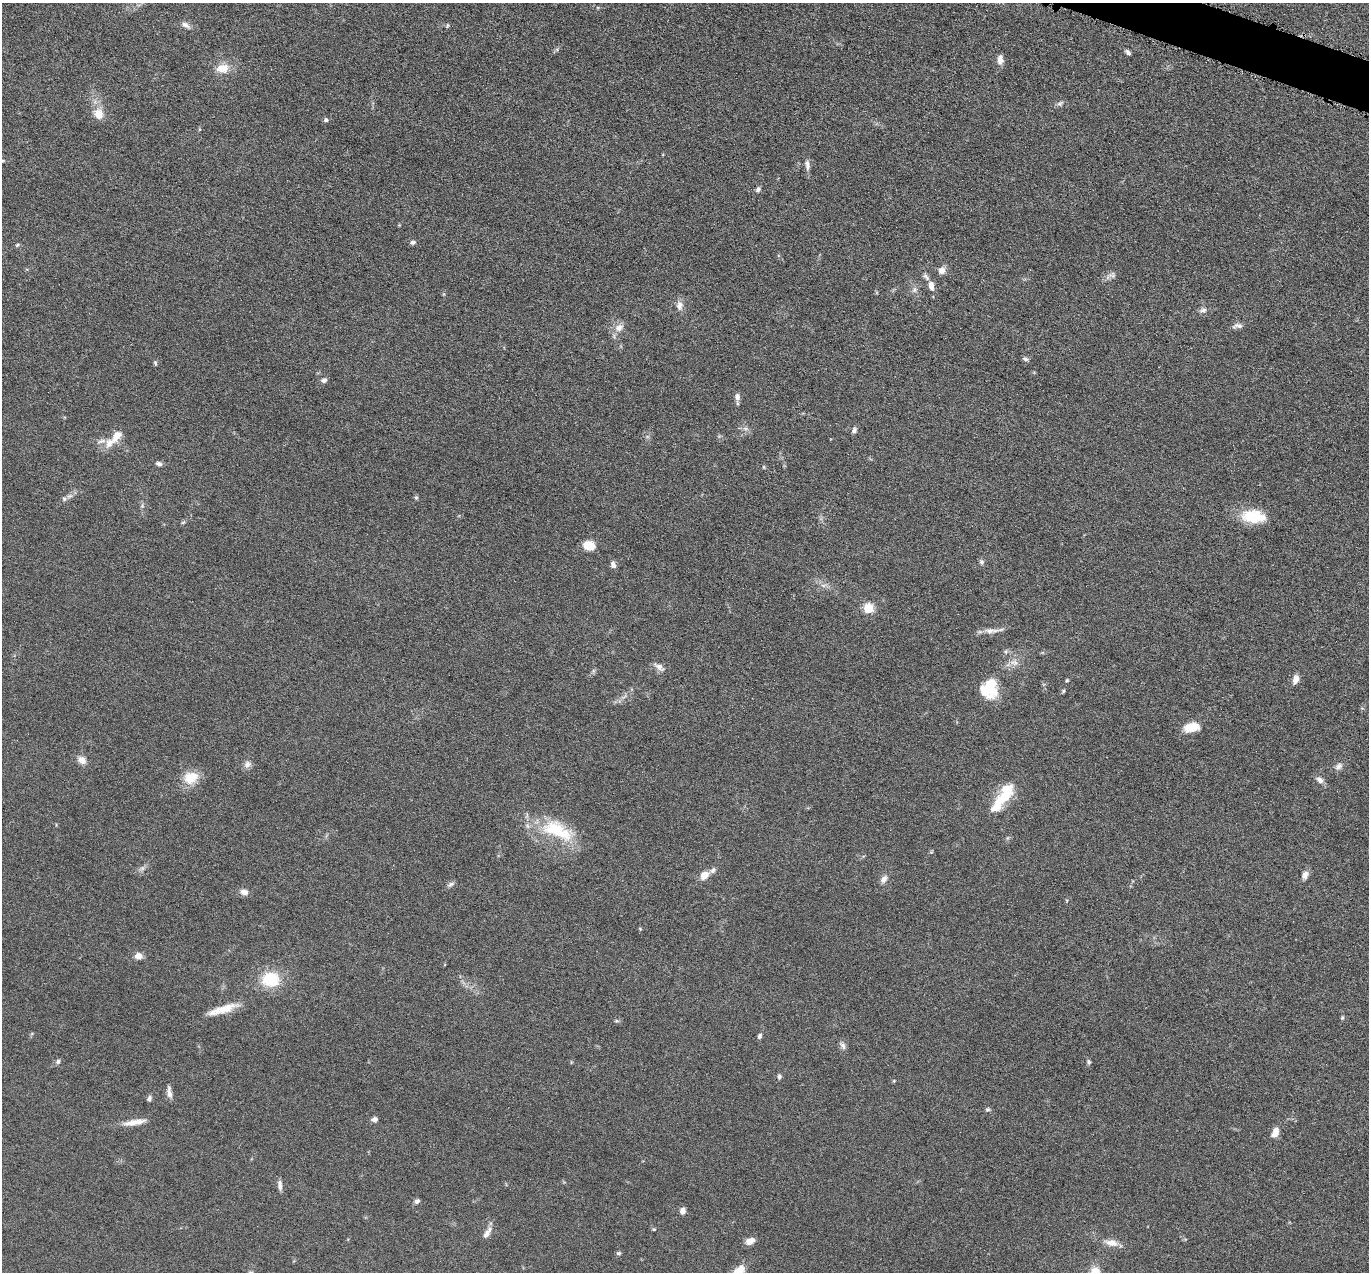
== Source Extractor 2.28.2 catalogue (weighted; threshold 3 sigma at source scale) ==
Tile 10 of 4 x 4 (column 2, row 3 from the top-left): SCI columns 1373-2739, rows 1543-2812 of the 5480 x 5495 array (HDU 1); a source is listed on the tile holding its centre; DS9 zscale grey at full resolution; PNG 1371 x 1274 px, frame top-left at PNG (2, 3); no overlay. Shown black and unused: <1% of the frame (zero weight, under 4 of 8 exposures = <1% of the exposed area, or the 3 px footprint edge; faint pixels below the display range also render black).
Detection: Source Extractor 2.28.2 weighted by HDU 2 'WHT'; one run over the whole footprint, this tile lists its part. Background 0.0445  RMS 0.0037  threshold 0.0153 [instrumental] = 3 sigma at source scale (4.09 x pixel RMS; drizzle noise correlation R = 1.36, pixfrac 0.8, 0.05/0.05 arcsec/px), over >= 5 px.
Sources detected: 89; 3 inside a brighter listed object's ellipse — not listed separately; the other 86 listed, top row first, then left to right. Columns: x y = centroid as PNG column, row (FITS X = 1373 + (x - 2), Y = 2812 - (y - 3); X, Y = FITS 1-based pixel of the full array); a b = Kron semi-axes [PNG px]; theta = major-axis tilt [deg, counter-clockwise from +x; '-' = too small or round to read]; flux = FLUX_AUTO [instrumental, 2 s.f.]
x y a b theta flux
186 25 11 6 -32 1.4
447 26 6 3 71 0.41
1128 52 6 4 -47 0.89
1000 60 12 7 -90 1.9
222 68 16 11 4 4.6
1060 104 8 6 36 0.92
99 114 14 11 -74 4.1
326 120 6 5 - 0.76
2 161 6 4 17 0.5
807 165 15 5 -85 1.5
758 189 7 5 50 0.88
413 242 7 5 23 0.84
17 245 5 4 - 0.47
941 271 9 8 - 1.9
1112 275 9 7 28 1.3
926 277 11 5 -48 1.1
931 286 10 6 -83 2.2
915 290 7 4 -71 0.77
679 306 13 9 86 2.2
1203 310 9 7 18 1.2
1238 326 14 6 7 1.4
619 328 13 10 28 2.8
1025 359 7 5 -11 0.78
155 363 6 4 -70 0.54
324 380 8 6 13 1
737 396 9 7 -85 1.6
854 430 7 6 - 0.98
117 436 19 9 51 4.5
101 441 13 5 15 1.4
159 464 8 5 -8 0.95
764 467 5 3 - 0.32
416 497 6 4 0 0.47
64 499 7 5 -68 0.71
1253 516 31 15 -5 11
183 522 6 4 3 0.43
589 545 11 8 -9 6.4
982 562 6 6 - 0.79
613 565 8 6 -68 1.4
823 585 7 4 -19 0.87
868 608 5 5 - 17
991 631 24 6 2 2.6
1014 662 11 8 -9 2.2
659 667 15 7 -37 1.9
1296 679 10 6 73 2.5
1067 680 4 4 - 0.38
989 689 22 19 69 11
1063 691 6 3 70 0.42
1191 727 16 9 11 6.5
82 760 11 9 -44 2.3
247 764 10 9 - 1.5
1339 766 11 7 45 1.5
191 778 20 16 21 6.6
1320 780 10 7 -42 1.6
1001 801 39 13 47 11
557 830 46 20 -25 20
713 870 10 6 52 1.1
704 875 9 7 40 3.6
1305 875 10 7 65 1.7
884 879 11 7 58 1.8
450 884 10 5 30 0.95
244 892 10 7 -8 1.9
640 929 4 3 - 0.32
138 956 9 8 - 2.2
270 979 17 15 3 14
226 1008 31 11 19 6.6
1342 1018 5 4 - 0.48
759 1036 7 5 67 0.83
843 1046 11 7 -65 1.2
58 1061 7 6 - 0.81
1089 1062 7 5 -75 0.61
779 1077 7 5 -89 0.77
169 1092 16 5 -82 1.7
149 1098 7 5 79 0.92
988 1109 6 6 - 0.68
375 1119 6 5 - 1.4
134 1122 29 7 10 4
1275 1132 13 8 70 2.6
280 1185 14 5 -86 1.4
417 1201 7 5 35 0.92
683 1211 7 6 - 1.7
654 1229 5 4 - 0.35
487 1233 18 7 56 2.1
750 1241 10 7 24 2.5
1112 1243 17 8 -12 3.2
619 1253 6 5 - 0.63
738 1272 14 10 21 4.7
Isophote crosses this tile's border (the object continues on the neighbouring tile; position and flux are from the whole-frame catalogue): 2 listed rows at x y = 2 161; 738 1272